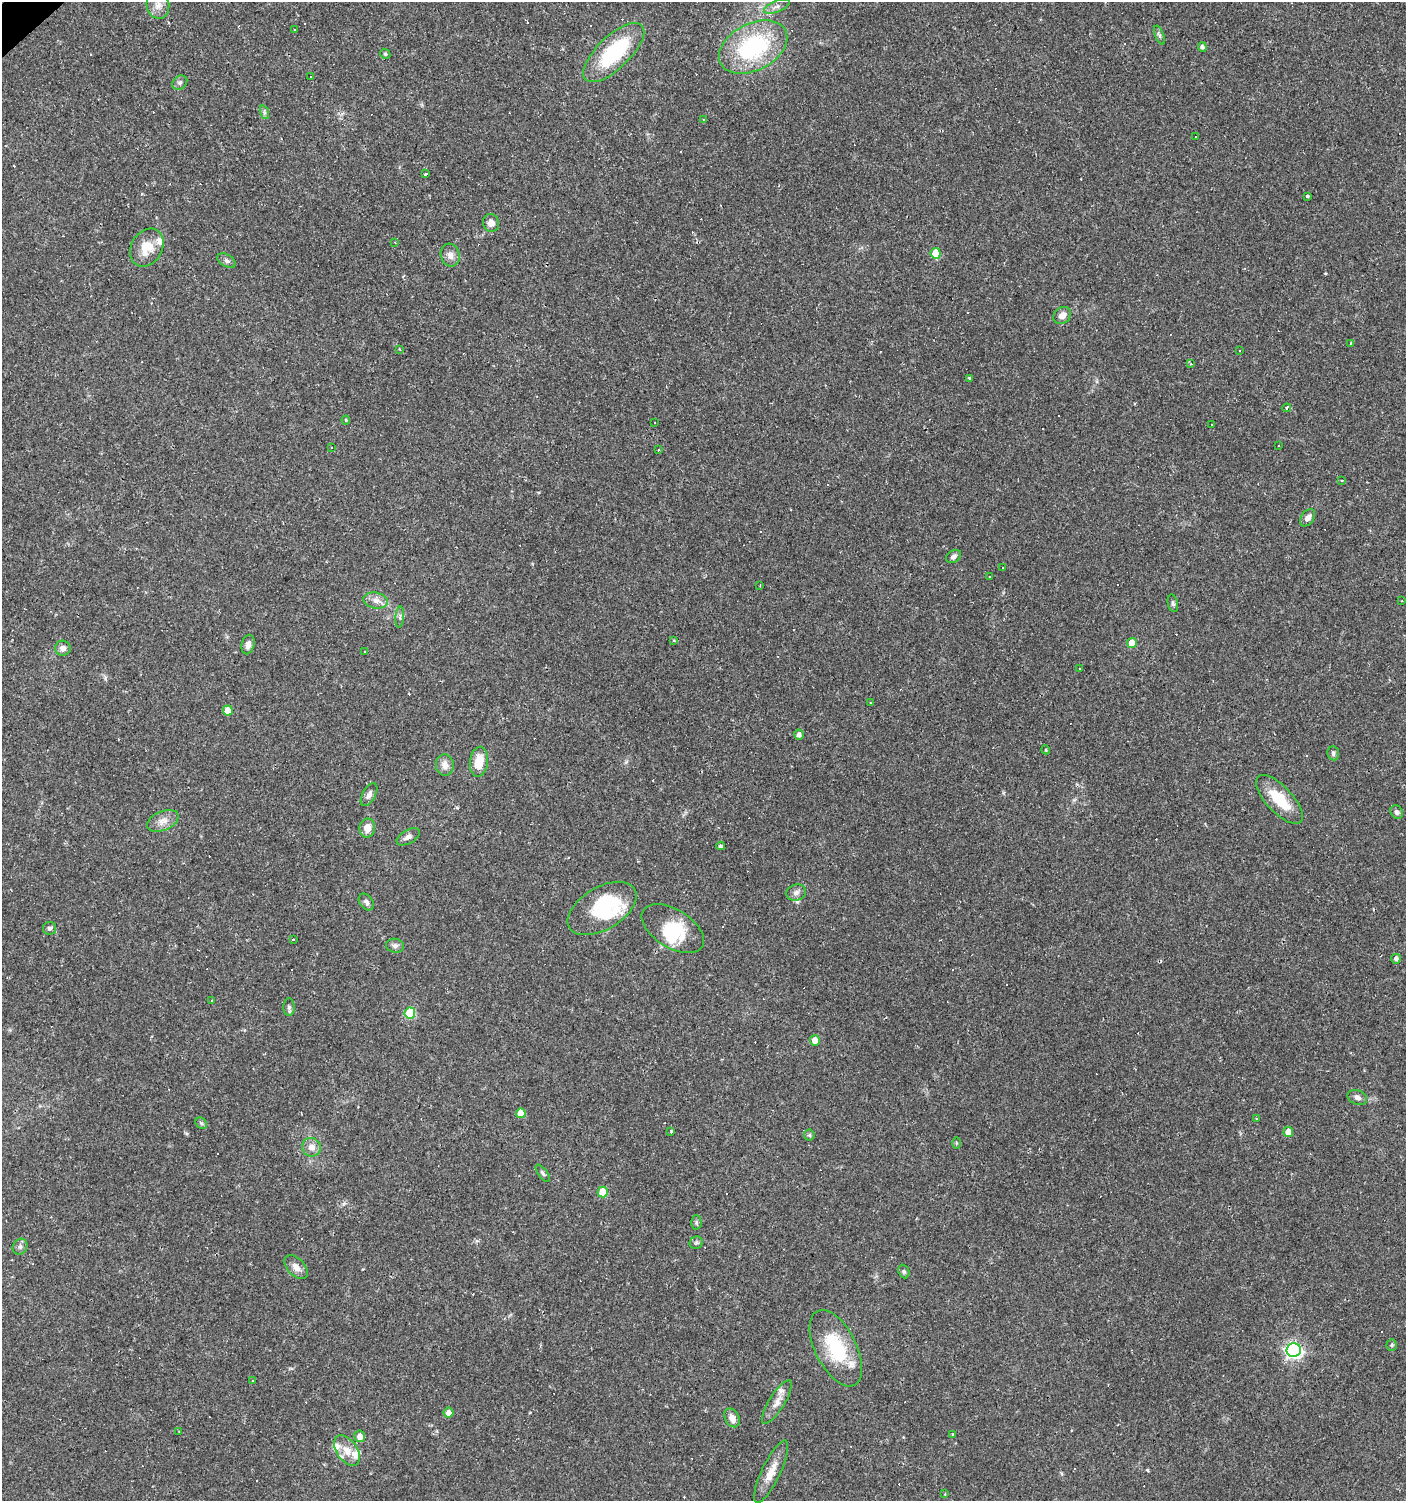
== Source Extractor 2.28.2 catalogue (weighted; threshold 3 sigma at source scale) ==
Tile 11 of 4 x 4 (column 3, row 3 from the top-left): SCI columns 2944-4347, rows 1500-2998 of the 5951 x 5996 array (HDU 1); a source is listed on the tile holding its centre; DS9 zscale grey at full resolution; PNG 1408 x 1503 px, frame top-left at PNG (2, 2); each listed source drawn as its Kron ellipse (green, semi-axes under 4 px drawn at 4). Shown black and unused: <1% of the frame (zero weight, under 2 of 3 exposures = <1% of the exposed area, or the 3 px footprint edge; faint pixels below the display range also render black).
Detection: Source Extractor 2.28.2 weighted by HDU 2 'WHT'; one run over the whole footprint, this tile lists its part. Background 0.0314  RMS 0.0036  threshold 0.0161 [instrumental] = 3 sigma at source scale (4.5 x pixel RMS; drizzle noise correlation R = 1.50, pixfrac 1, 0.0396/0.0396 arcsec/px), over >= 5 px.
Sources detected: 209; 3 inside a brighter object's white glare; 96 cosmic-ray / hot-pixel residue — neither listed nor drawn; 5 inside a brighter listed object's ellipse — not listed separately; the other 105 listed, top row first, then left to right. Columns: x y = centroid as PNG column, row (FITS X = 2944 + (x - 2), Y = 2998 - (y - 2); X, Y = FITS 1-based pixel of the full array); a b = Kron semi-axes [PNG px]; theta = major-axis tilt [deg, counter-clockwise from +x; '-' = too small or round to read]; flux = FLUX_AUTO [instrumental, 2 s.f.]
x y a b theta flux
158 5 14 11 -80 3
777 6 13 5 22 1.5
294 30 3 2 - 0.42
1159 35 10 4 -68 0.77
753 47 36 23 27 38
1202 47 5 4 - 0.96
614 52 39 16 44 30
385 54 5 4 - 0.49
310 76 3 2 - 0.37
180 83 8 6 36 0.93
264 112 7 4 -72 0.7
703 119 3 3 - 0.41
1196 136 3 3 - 2.4
426 173 3 3 - 4.4
1307 196 4 3 - 0.67
491 223 9 8 - 2
395 242 3 3 - 0.3
147 248 20 15 59 7
936 253 5 5 - 11
450 255 11 9 -74 2.1
226 261 10 6 -33 1
1062 315 9 7 39 2.4
1350 343 3 2 - 0.31
399 349 3 2 - 0.26
1240 351 3 3 - 1.5
1191 364 3 3 - 0.52
970 378 4 3 - 0.72
1287 408 4 3 - 2.5
346 420 4 4 - 0.33
654 422 2 2 - 0.25
1212 425 2 2 - 0.27
1279 445 3 3 - 0.78
331 448 2 2 - 0.33
659 449 3 3 - 0.46
1342 480 4 3 - 0.38
1308 518 9 6 53 1.8
953 556 8 6 34 1.2
1003 568 3 2 - 0.36
989 577 2 2 - 0.27
760 585 3 2 - 0.24
375 600 12 8 -10 2.4
1401 601 3 2 - 0.4
1173 603 9 5 -78 0.8
400 617 10 4 86 0.82
673 641 3 3 - 0.53
1132 643 5 5 - 6.2
248 645 10 6 76 1.7
63 648 8 7 - 1.9
364 651 3 3 - 1.1
1079 669 3 3 - 0.99
870 703 3 2 - 0.24
228 711 5 5 - 4.9
799 735 5 4 - 1.3
1046 750 4 3 - 0.32
1333 753 7 6 - 0.94
479 762 15 9 83 7.1
445 765 11 9 -85 2.6
369 795 13 6 61 1.5
1279 799 31 13 -47 11
1397 812 7 6 - 1.1
163 821 16 9 23 3
367 828 9 8 - 2.9
408 837 13 6 29 1.8
721 846 4 3 - 1.6
796 892 10 8 18 1.6
366 902 9 6 -54 1.2
602 908 38 21 31 25
50 928 7 6 - 0.82
673 929 35 19 -32 14
293 940 3 3 - 0.6
395 946 9 7 -8 1.1
1396 959 5 5 - 1
211 1001 3 3 - 2
289 1007 9 5 90 0.91
410 1013 5 5 - 19
815 1040 5 5 - 3.7
1357 1097 10 7 -22 1.4
521 1113 5 5 - 4.7
1257 1118 3 3 - 1
201 1123 6 5 - 0.6
671 1131 4 3 - 0.97
1288 1132 5 5 - 3.5
809 1135 5 5 - 0.57
956 1143 6 4 -90 0.37
311 1147 9 9 - 2.5
543 1173 10 4 -53 0.73
603 1192 5 5 - 8.2
696 1222 7 5 -90 0.66
696 1243 6 6 - 0.64
20 1247 8 7 - 1.1
296 1267 14 8 -46 2.3
904 1271 7 5 -69 0.66
1392 1345 5 5 - 0.52
836 1348 41 20 -63 21
1294 1350 7 7 - 120
252 1381 3 2 - 0.46
777 1402 25 8 58 3.3
448 1413 5 5 - 2.3
732 1418 10 7 -63 2.7
179 1432 3 2 - 0.32
953 1434 4 2 - 0.28
360 1436 6 5 - 2.4
347 1451 17 10 -55 4.2
771 1472 34 9 64 5.6
945 1494 3 3 - 0.41
Unlisted compact peaks at least as high as the median listed source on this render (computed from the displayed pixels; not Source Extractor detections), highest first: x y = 1147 1470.